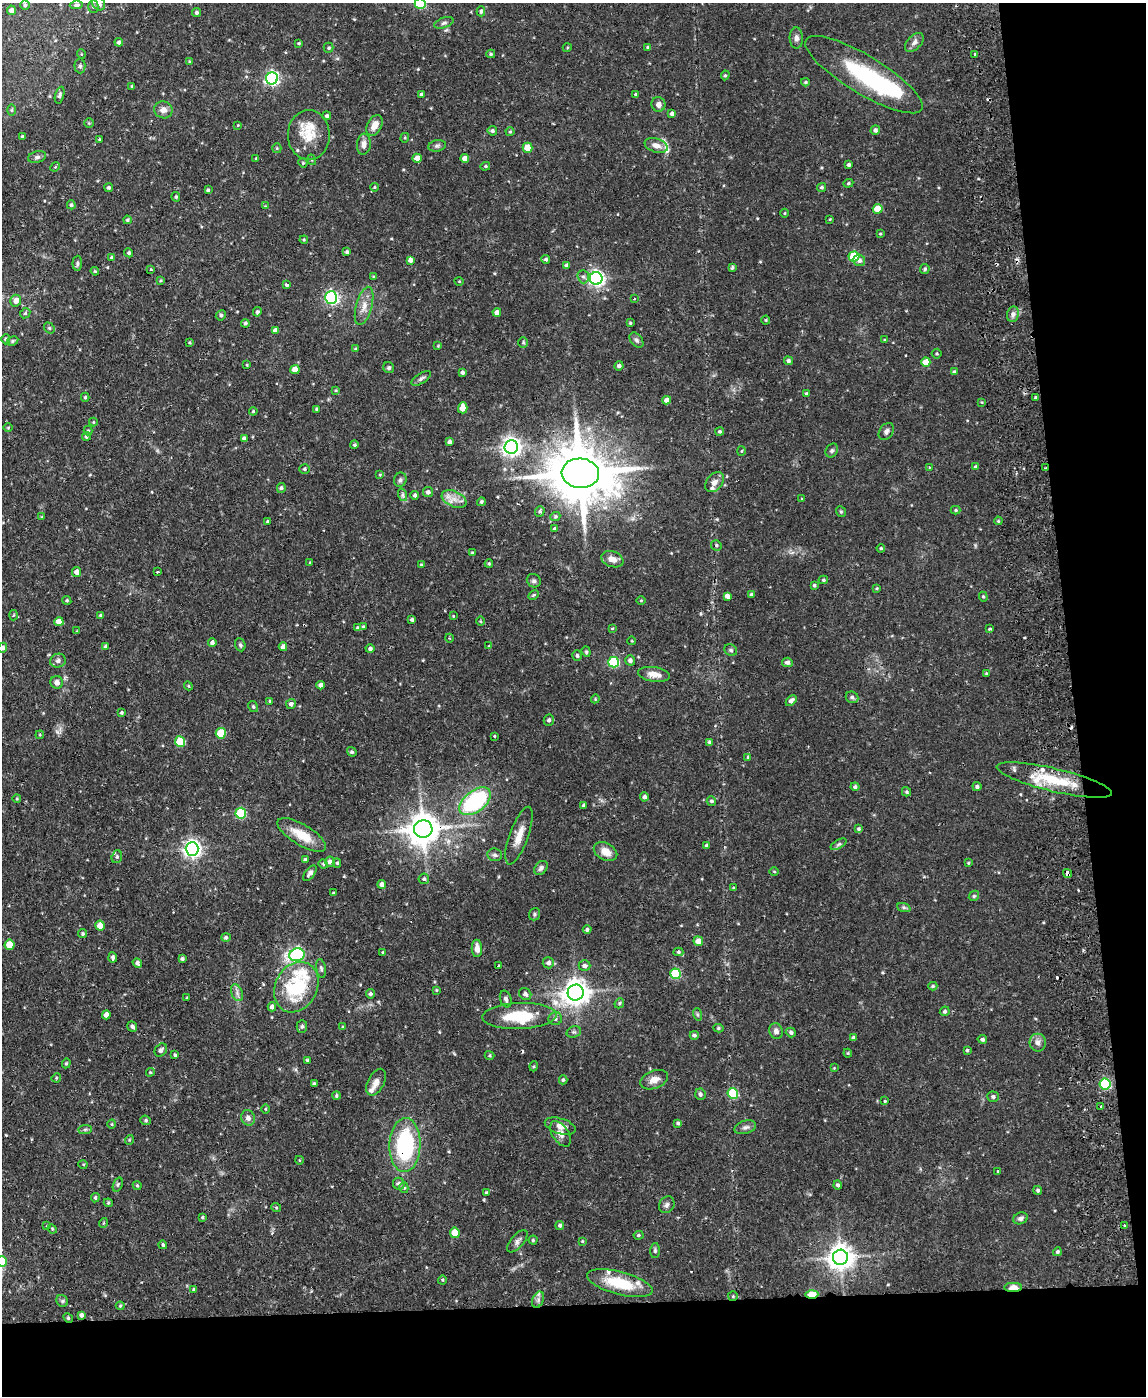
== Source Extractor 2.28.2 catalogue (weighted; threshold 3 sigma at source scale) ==
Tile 12 of 4 x 3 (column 4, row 3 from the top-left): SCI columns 3486-4629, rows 246-1639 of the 4686 x 4567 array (HDU 1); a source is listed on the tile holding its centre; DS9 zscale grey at full resolution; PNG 1148 x 1398 px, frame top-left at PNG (2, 3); each listed source drawn as its Kron ellipse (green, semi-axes under 4 px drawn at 4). Shown black and unused: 13% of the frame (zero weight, under 2 of 3 exposures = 3% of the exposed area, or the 3 px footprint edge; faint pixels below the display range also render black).
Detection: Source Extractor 2.28.2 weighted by HDU 2 'WHT'; one run over the whole footprint, this tile lists its part. Background 0.0867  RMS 0.0062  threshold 0.0277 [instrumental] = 3 sigma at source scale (4.5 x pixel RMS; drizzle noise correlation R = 1.50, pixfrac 1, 0.05/0.05 arcsec/px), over >= 5 px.
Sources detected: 409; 1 too faint to see at this stretch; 2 inside a brighter object's white glare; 6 cosmic-ray / hot-pixel residue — neither listed nor drawn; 11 inside a brighter listed object's ellipse — not listed separately; the other 389 listed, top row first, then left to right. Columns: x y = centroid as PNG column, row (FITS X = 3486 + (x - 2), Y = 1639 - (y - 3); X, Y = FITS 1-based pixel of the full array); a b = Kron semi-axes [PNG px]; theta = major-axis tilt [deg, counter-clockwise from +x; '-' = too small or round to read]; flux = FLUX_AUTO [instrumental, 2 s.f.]
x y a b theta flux
420 3 5 5 - 46
99 4 7 6 - 2.6
25 5 5 5 - 0.76
76 5 6 3 5 1.2
93 6 6 5 - 1.1
11 10 5 4 - 2.4
481 11 5 4 - 1.2
197 13 4 4 - 1.2
444 23 10 5 19 1.7
796 38 10 6 -88 2.5
119 42 4 4 - 1.6
914 42 11 7 45 2.6
299 43 4 3 - 0.7
648 47 4 3 - 0.77
329 48 5 5 - 0.91
567 48 4 3 - 0.53
81 54 5 3 - 0.48
491 54 4 3 - 0.78
975 54 3 3 - 1.6
189 62 4 3 - 0.6
80 66 7 5 -89 1.2
725 75 5 4 - 0.77
864 75 67 19 -31 62
272 78 6 6 - 130
805 82 4 4 - 0.83
132 86 4 3 - 0.79
421 94 4 3 - 0.98
636 94 3 3 - 0.99
60 95 8 4 74 1.6
658 104 7 7 - 2.8
11 110 6 4 89 0.71
163 110 9 8 - 3.6
672 113 4 4 - 2.2
327 116 4 4 - 1.2
89 123 5 5 - 0.68
238 125 4 3 - 0.46
375 125 11 7 61 5.2
875 130 5 4 - 1.5
492 131 5 4 - 1.3
510 132 4 4 - 0.67
309 135 25 21 -90 13
22 136 3 3 - 0.61
405 138 5 4 - 0.65
99 139 3 2 - 0.6
364 144 10 7 85 3.2
656 145 12 7 -19 4.2
437 146 9 5 9 1.4
277 148 5 4 - 0.65
527 148 5 5 - 8.9
37 157 9 5 15 1.8
256 158 3 3 - 0.57
417 158 4 4 - 4.8
465 158 4 4 - 5.3
312 160 5 3 - 0.63
303 163 4 3 - 0.59
849 165 4 3 - 1.3
485 166 5 4 - 0.79
55 167 5 4 - 0.64
848 183 5 4 - 0.81
374 187 4 3 - 0.74
822 187 5 4 - 1
109 188 4 4 - 1
208 190 4 3 - 0.88
176 197 4 4 - 0.9
71 205 4 4 - 1.1
265 206 3 3 - 0.45
878 209 5 5 - 13
785 213 4 3 - 0.53
830 219 3 2 - 0.47
127 220 4 3 - 0.93
880 234 3 3 - 0.51
304 240 4 4 - 0.6
347 252 4 3 - 1.1
129 253 5 4 - 1.1
854 256 5 5 - 28
111 257 3 3 - 0.55
546 259 4 4 - 1.3
410 260 4 4 - 2.3
859 260 6 6 - 2.1
77 263 7 4 88 1.2
567 265 4 4 - 1.4
732 268 3 3 - 0.84
151 269 4 3 - 0.56
925 269 5 4 - 0.79
95 271 4 3 - 0.6
373 276 4 3 - 0.47
583 277 7 5 -87 1.5
596 278 6 6 - 180
161 280 4 3 - 0.65
459 281 4 3 - 0.45
286 285 4 3 - 1.4
331 298 6 6 - 100
634 299 4 2 - 0.46
16 301 6 5 - 4.4
364 306 20 8 75 5.9
257 312 5 4 - 1.2
25 313 5 4 - 0.96
497 313 4 4 - 3.2
1013 314 8 6 75 1.9
221 315 5 5 - 1.1
766 320 4 4 - 0.6
245 323 4 4 - 1.2
630 323 3 3 - 0.62
49 328 6 5 - 1
275 330 4 4 - 2.5
6 339 5 4 - 1.3
636 340 8 5 -52 1.6
885 340 4 3 - 0.63
13 341 6 4 28 1
190 342 4 3 - 0.65
523 342 5 5 - 0.89
438 346 4 3 - 0.5
356 349 4 4 - 0.83
937 354 5 5 - 0.77
788 361 4 4 - 1.4
926 362 4 4 - 9.1
247 365 3 3 - 0.48
619 366 5 4 - 1.6
389 368 6 5 - 1.1
295 369 4 4 - 7
462 372 4 3 - 1.4
954 372 4 4 - 0.94
421 378 11 5 34 1.7
336 390 4 3 - 0.64
806 393 4 4 - 0.85
85 397 4 4 - 0.77
1035 397 3 3 - 1.9
667 400 4 4 - 3.6
982 402 4 4 - 0.56
463 408 5 5 - 8.6
317 409 3 3 - 0.99
253 411 4 4 - 0.63
93 422 4 4 - 0.56
8 428 5 3 - 0.5
88 431 5 4 - 0.74
720 431 4 4 - 0.91
886 432 9 6 56 2.2
86 436 4 4 - 1.1
244 438 4 3 - 1.6
449 442 4 4 - 2
354 445 4 4 - 0.95
511 447 7 6 - 300
832 450 7 6 - 1.2
742 451 5 3 - 0.56
929 467 3 2 - 0.45
976 467 4 4 - 1.6
1045 468 4 2 - 0.56
305 469 5 4 - 0.93
580 473 19 14 -5 4400
380 475 4 4 - 0.53
400 480 7 6 - 1.4
714 482 11 8 50 3.3
281 488 5 4 - 1.3
428 492 5 5 - 1.9
403 495 6 4 -72 1.1
415 495 4 4 - 1.2
454 499 13 8 -23 5.1
802 499 4 2 - 0.46
481 502 4 4 - 1.1
955 510 5 4 - 0.84
540 511 5 4 - 1.2
841 512 6 4 -53 0.77
555 516 5 4 - 0.93
42 517 4 3 - 0.57
268 521 3 3 - 0.91
998 521 4 3 - 0.62
555 529 4 4 - 1.2
716 545 5 5 - 0.94
881 548 4 3 - 0.68
472 553 3 3 - 0.77
612 559 11 7 -21 4.4
310 563 4 3 - 0.6
489 564 4 4 - 0.7
421 565 4 3 - 1.1
77 572 5 4 - 4.3
158 572 3 2 - 6.1
823 580 5 4 - 0.89
534 581 7 6 - 1.4
814 585 4 3 - 0.84
877 588 4 3 - 0.54
533 595 6 3 29 0.78
751 595 4 4 - 1.1
727 596 4 4 - 2.4
983 597 5 4 - 0.81
67 600 5 4 - 0.83
641 600 4 3 - 0.49
13 615 5 3 - 0.55
100 615 4 3 - 0.65
453 616 3 3 - 0.44
412 620 4 3 - 1.3
481 621 4 3 - 0.53
59 622 4 4 - 6.9
363 627 4 3 - 0.77
358 628 4 4 - 1.1
612 628 4 2 - 0.48
990 629 4 3 - 1.1
77 631 3 3 - 0.4
449 638 4 3 - 0.46
632 641 4 3 - 0.42
212 642 4 4 - 1.6
240 645 7 5 -68 1
106 646 4 4 - 1.2
489 646 4 4 - 0.52
283 647 4 4 - 3.1
3 648 5 4 - 1.7
370 649 4 4 - 1.6
731 650 6 5 - 1.1
586 652 5 4 - 0.84
577 656 5 4 - 1.2
630 660 5 5 - 1.9
58 661 8 6 19 2
614 662 5 5 - 53
787 662 5 4 - 2
654 674 16 7 -9 5.9
986 674 4 4 - 0.73
57 682 6 6 - 2.4
321 685 4 4 - 2.5
188 686 4 4 - 0.57
852 697 6 5 - 1.3
595 699 4 3 - 0.52
270 701 4 4 - 0.74
791 701 6 4 46 2.2
291 704 5 5 - 1.9
253 706 6 4 -58 0.88
121 713 4 4 - 0.83
549 720 5 5 - 1.6
221 733 5 5 - 21
40 735 4 3 - 0.53
494 736 3 3 - 0.48
180 742 5 5 - 20
710 742 4 4 - 1.6
352 752 5 4 - 1.1
748 757 4 3 - 0.63
1054 780 59 11 -13 28
855 787 4 4 - 1.3
977 787 4 4 - 1.2
906 792 4 4 - 0.95
644 797 4 4 - 1.6
17 799 4 3 - 0.52
475 801 18 10 38 58
711 801 5 4 - 1.2
583 805 3 3 - 0.81
241 813 5 5 - 44
423 829 9 9 - 1100
859 829 4 3 - 1
302 835 28 10 -31 13
519 836 30 9 70 8.5
839 844 9 4 30 1.3
706 845 4 4 - 0.98
192 849 7 6 - 250
605 852 12 8 -27 6.2
495 855 7 6 - 1.6
117 857 6 5 - 1.1
305 860 4 3 - 1.4
330 862 5 4 - 2.3
337 863 4 4 - 0.88
968 863 4 3 - 0.56
323 864 5 4 - 0.76
541 868 8 5 48 2
774 871 5 3 - 0.58
310 873 9 4 52 1.7
1067 873 4 3 - 2.8
424 879 5 5 - 1.1
382 884 4 4 - 2.2
734 888 3 2 - 0.56
333 893 3 3 - 0.62
974 896 6 4 46 0.83
904 908 7 4 -19 1.1
534 914 6 5 - 1.1
100 925 5 5 - 8.4
587 930 4 4 - 1.2
83 934 4 4 - 0.89
226 938 5 4 - 1.3
698 941 5 5 - 5.4
9 945 5 5 - 13
477 948 8 5 -89 4.1
383 952 3 3 - 0.52
678 952 5 4 - 0.97
297 955 8 6 14 75
113 957 5 4 - 1.5
182 959 4 3 - 0.99
137 963 5 4 - 1.8
548 963 5 5 - 1.9
498 966 3 2 - 0.72
584 966 6 5 - 2.2
321 969 9 4 -80 1.4
675 974 5 5 - 36
933 986 4 4 - 0.75
296 987 26 21 62 41
436 990 3 3 - 0.59
237 993 9 5 -67 1.9
576 993 8 8 - 630
370 994 4 4 - 1.2
525 994 6 5 - 1.8
187 998 3 2 - 0.41
506 999 9 5 -72 1.8
619 1003 5 4 - 0.88
272 1007 4 4 - 1.9
945 1011 5 4 - 1.1
697 1014 6 4 -71 0.79
106 1015 4 4 - 3.8
519 1016 37 13 2 25
555 1019 7 6 - 1.8
132 1026 5 4 - 1.7
302 1026 6 5 - 1
343 1027 3 3 - 0.59
718 1028 5 4 - 0.9
776 1031 8 6 -69 2.3
574 1032 7 5 18 1.2
791 1032 5 4 - 1.3
694 1035 4 4 - 1.4
854 1038 4 4 - 1.5
982 1039 5 4 - 1.4
1038 1043 9 8 - 2.8
161 1050 7 5 52 1.9
967 1050 3 3 - 0.87
848 1053 4 4 - 0.6
175 1055 4 3 - 0.93
490 1055 5 4 - 0.76
307 1060 3 3 - 1
66 1063 5 4 - 0.77
534 1066 5 3 - 0.6
834 1068 3 3 - 0.44
150 1072 4 4 - 0.71
56 1078 5 4 - 0.63
563 1080 4 4 - 0.89
654 1080 14 8 21 4.7
376 1082 14 8 61 3.7
314 1084 3 3 - 1
1105 1084 5 5 - 63
733 1093 5 5 - 30
700 1094 6 5 - 1.5
336 1096 4 4 - 0.84
993 1097 6 5 - 1.5
885 1101 3 3 - 0.57
1101 1106 3 3 - 0.94
266 1109 5 3 - 0.61
248 1118 8 6 -71 2.6
146 1120 5 4 - 0.87
678 1123 4 3 - 1.1
112 1124 4 4 - 0.62
560 1126 16 7 -17 3.9
745 1127 11 6 17 2.1
85 1129 7 4 1 1
561 1134 14 8 -56 3.8
129 1140 5 3 - 0.55
405 1145 27 15 88 60
299 1160 4 3 - 0.48
83 1164 5 3 - 0.52
998 1171 3 3 - 1.8
399 1184 6 5 - 2
118 1185 7 4 71 0.91
137 1185 4 3 - 0.73
838 1185 4 4 - 1.2
404 1188 5 4 - 0.94
1038 1190 4 4 - 1.1
487 1193 3 3 - 0.96
95 1198 5 4 - 1
108 1203 4 4 - 0.75
667 1205 9 7 57 2.1
276 1207 5 3 - 0.63
202 1217 3 3 - 0.82
1020 1218 7 6 - 2
103 1223 5 3 - 0.46
560 1225 4 4 - 1.1
1124 1225 3 2 - 0.85
47 1226 3 3 - 0.44
52 1229 5 4 - 0.63
455 1233 5 5 - 10
638 1235 5 4 - 0.88
533 1240 4 4 - 0.75
517 1241 13 6 49 2.3
582 1241 3 3 - 0.52
163 1245 4 4 - 1
655 1250 7 5 90 1.3
1057 1252 4 4 - 1.1
840 1257 7 7 - 670
2 1261 5 5 - 16
442 1280 4 4 - 0.66
620 1283 34 11 -15 23
1013 1287 9 4 1 9
194 1290 4 3 - 1.1
812 1294 6 4 2 21
733 1296 5 5 - 0.71
538 1300 8 5 67 1.8
62 1301 6 5 - 1.1
120 1306 4 4 - 0.59
81 1315 4 3 - 1.6
68 1318 5 4 - 0.78
Overlapping masked pixels (flux is a lower limit): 10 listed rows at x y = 1045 468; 580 473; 1054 780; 423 829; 1067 873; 405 1145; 1013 1287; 812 1294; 733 1296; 81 1315
Isophote crosses this tile's border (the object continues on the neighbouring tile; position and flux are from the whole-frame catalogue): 4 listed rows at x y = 420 3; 99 4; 3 648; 2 1261